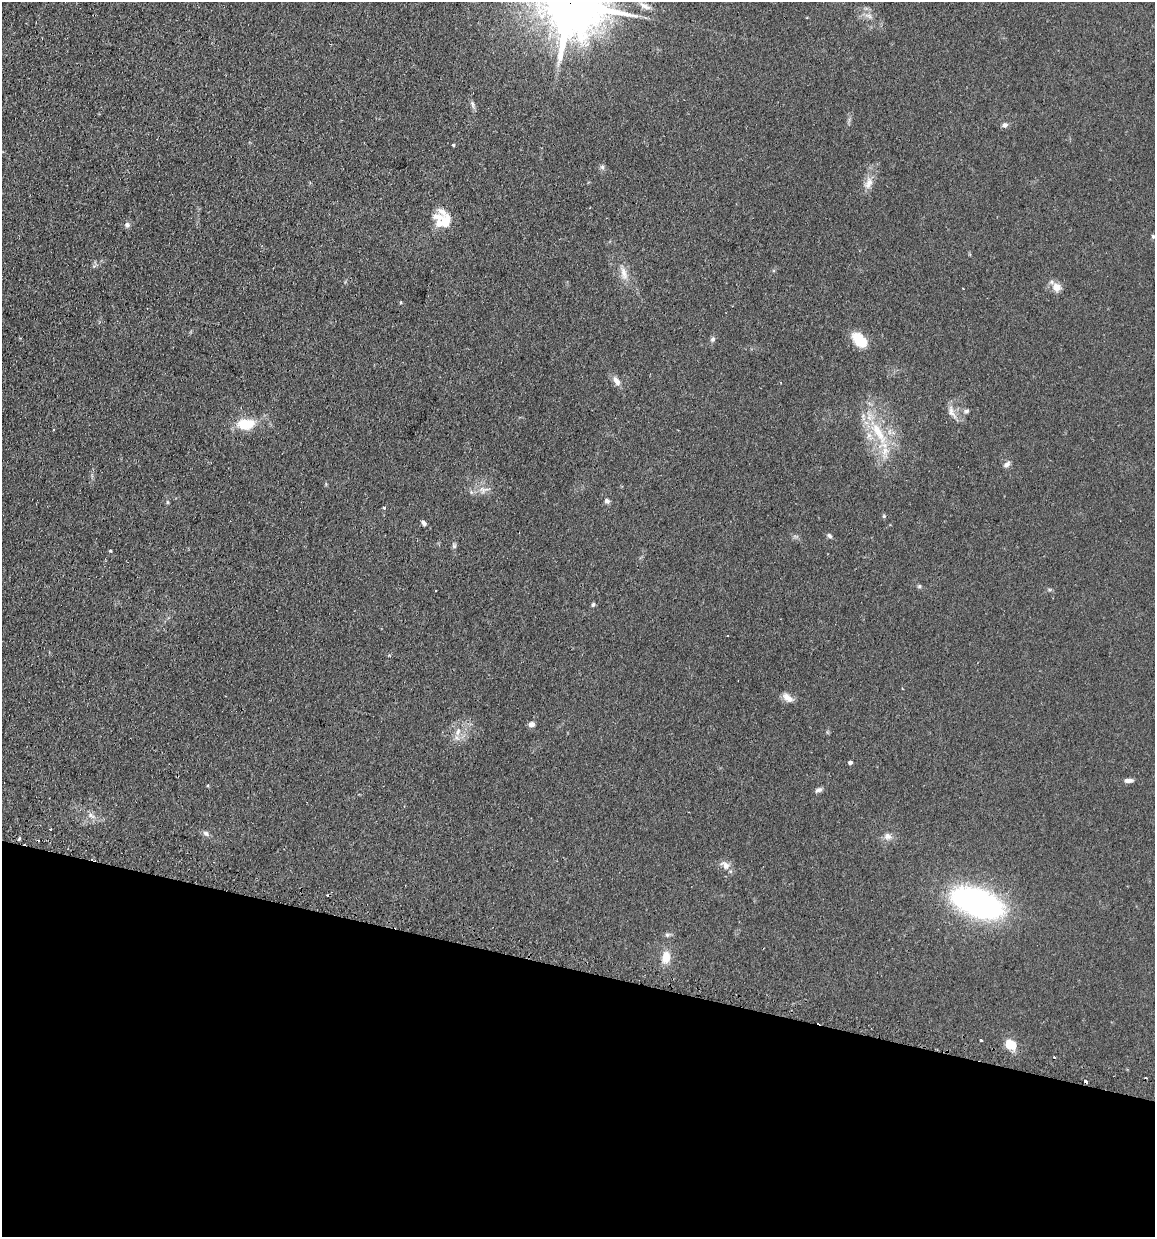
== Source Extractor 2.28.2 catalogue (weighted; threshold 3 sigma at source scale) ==
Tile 15 of 4 x 4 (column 3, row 4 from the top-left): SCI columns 2457-3609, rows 30-1264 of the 5030 x 5000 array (HDU 1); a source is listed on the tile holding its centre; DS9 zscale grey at full resolution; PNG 1157 x 1239 px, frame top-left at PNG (2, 2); no overlay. Shown black and unused: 22% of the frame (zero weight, under 2 of 3 exposures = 4% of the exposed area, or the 3 px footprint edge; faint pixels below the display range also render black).
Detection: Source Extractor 2.28.2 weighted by HDU 2 'WHT'; one run over the whole footprint, this tile lists its part. Background 0.107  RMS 0.0075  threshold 0.0339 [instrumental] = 3 sigma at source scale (4.5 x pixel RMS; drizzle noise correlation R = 1.50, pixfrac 1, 0.05/0.05 arcsec/px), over >= 5 px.
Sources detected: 61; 1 cosmic-ray / hot-pixel residue — not listed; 4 inside a brighter listed object's ellipse — not listed separately; the other 56 listed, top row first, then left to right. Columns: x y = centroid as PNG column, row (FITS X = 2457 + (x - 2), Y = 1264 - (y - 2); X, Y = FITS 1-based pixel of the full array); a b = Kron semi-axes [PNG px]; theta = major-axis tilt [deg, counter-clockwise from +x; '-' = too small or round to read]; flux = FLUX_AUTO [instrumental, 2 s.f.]
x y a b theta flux
570 3 23 17 -19 6700
645 6 18 7 -27 4.8
869 16 13 5 -21 3.4
472 104 12 5 -78 2.2
1005 125 7 6 - 2.7
453 145 3 3 - 1.2
602 167 7 6 - 1.6
868 183 18 9 66 6.9
445 222 23 12 -33 16
127 225 7 7 - 2.3
1153 236 6 5 - 1.2
624 273 23 9 -76 7.6
1056 287 12 10 -48 6.7
963 289 2 2 - 0.43
713 339 8 6 34 1.7
859 340 18 11 -49 21
616 381 13 7 -55 4.7
967 411 7 5 2 1.8
952 412 21 9 -65 6.1
246 424 15 9 3 24
53 430 3 3 - 0.69
879 433 45 12 -59 31
1007 464 10 6 43 2.8
482 490 12 5 -68 3.5
471 492 7 4 -72 1.3
607 501 7 7 - 2.1
167 502 6 4 -89 0.88
384 507 3 3 - 1
884 516 5 5 - 0.96
424 523 7 5 -47 2.3
829 536 8 5 -56 1.6
454 546 7 5 -74 1.6
110 551 3 3 - 1.1
919 586 6 5 - 1.1
436 590 2 2 - 0.59
593 604 6 4 63 1.2
727 635 3 2 - 0.61
788 698 15 8 -40 5.4
531 724 7 6 - 3.3
458 731 12 6 76 4.6
850 762 4 4 - 2.1
1128 780 10 5 3 3.5
208 786 4 3 - 0.88
819 790 11 5 23 2.2
91 815 12 6 -30 3.9
51 829 3 2 - 0.96
206 833 9 6 -28 2.4
888 836 11 9 -20 4.3
19 839 5 3 - 1.1
725 865 15 9 -40 5.2
977 903 39 19 -21 250
667 935 7 6 - 1.7
666 957 15 10 80 10
981 1040 3 2 - 0.86
1010 1044 10 8 -28 18
1085 1081 3 3 - 11
Overlapping masked pixels (flux is a lower limit): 2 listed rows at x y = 570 3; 1085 1081
Isophote crosses this tile's border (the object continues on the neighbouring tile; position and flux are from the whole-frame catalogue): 1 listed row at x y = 570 3